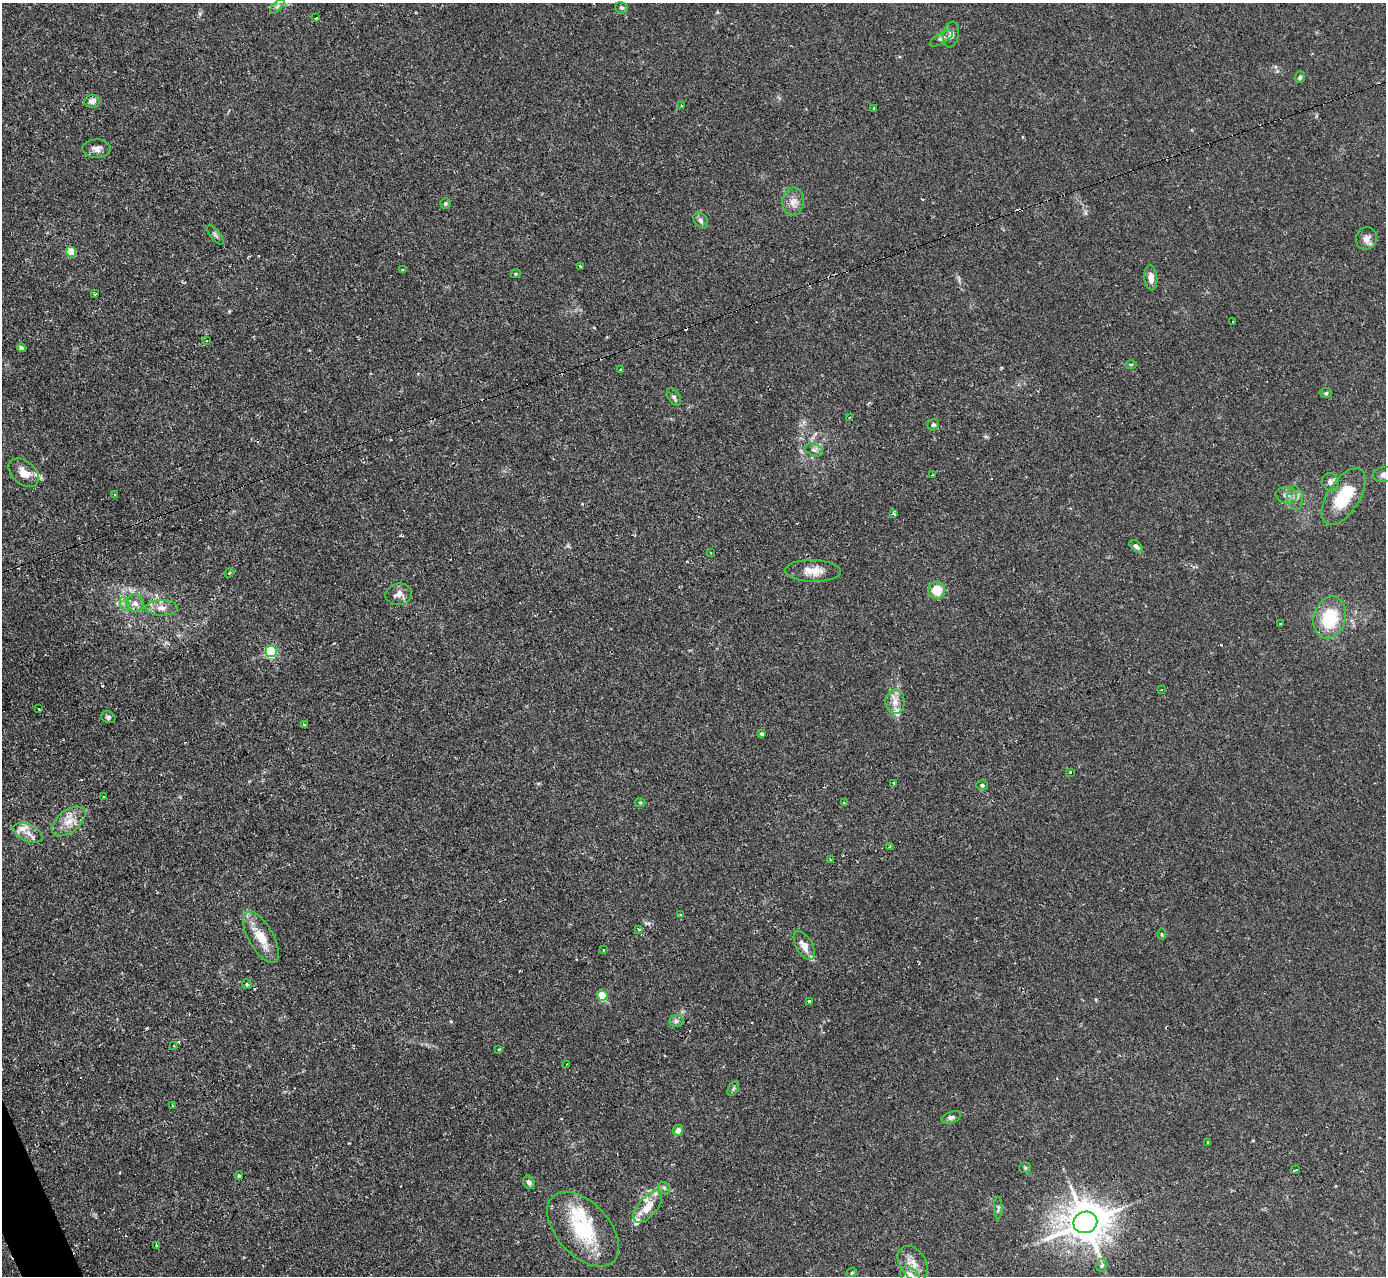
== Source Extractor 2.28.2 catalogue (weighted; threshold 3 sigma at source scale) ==
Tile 7 of 4 x 4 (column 3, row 2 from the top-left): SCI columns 2767-4150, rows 2692-3965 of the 5533 x 5515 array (HDU 1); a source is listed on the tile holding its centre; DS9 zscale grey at full resolution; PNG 1388 x 1278 px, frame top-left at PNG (2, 3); each listed source drawn as its Kron ellipse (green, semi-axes under 4 px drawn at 4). Shown black and unused: <1% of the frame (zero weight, under 2 of 3 exposures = <1% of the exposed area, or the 3 px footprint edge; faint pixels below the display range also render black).
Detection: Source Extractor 2.28.2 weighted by HDU 2 'WHT'; one run over the whole footprint, this tile lists its part. Background 0.0666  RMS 0.0051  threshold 0.0229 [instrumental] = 3 sigma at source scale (4.5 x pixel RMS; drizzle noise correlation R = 1.50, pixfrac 1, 0.05/0.05 arcsec/px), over >= 5 px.
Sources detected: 119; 13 cosmic-ray / hot-pixel residue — neither listed nor drawn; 6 inside a brighter listed object's ellipse — not listed separately; the other 100 listed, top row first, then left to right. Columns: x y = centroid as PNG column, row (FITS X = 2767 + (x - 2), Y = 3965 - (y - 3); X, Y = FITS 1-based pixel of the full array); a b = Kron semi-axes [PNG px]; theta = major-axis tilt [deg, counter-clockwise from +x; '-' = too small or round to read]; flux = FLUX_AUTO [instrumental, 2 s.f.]
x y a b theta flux
277 6 9 3 45 1
621 8 6 5 - 0.94
316 18 4 2 - 0.53
951 34 13 7 79 2.6
941 39 13 5 30 1.7
1300 77 6 5 - 1.3
92 101 8 6 8 3.2
682 105 3 2 - 0.79
874 108 3 2 - 0.48
96 149 14 9 1 3
793 202 14 11 84 4.3
445 204 5 5 - 0.77
701 220 9 6 -51 1.5
215 235 11 5 -52 1.3
1366 238 11 10 - 3.3
71 252 5 5 - 16
580 266 4 2 - 0.38
402 270 3 3 - 0.69
516 274 5 4 - 0.65
1151 278 12 6 -83 3.6
95 294 3 2 - 0.67
1233 322 3 2 - 0.4
206 341 3 3 - 0.52
21 348 4 4 - 2.3
1131 364 6 4 1 0.53
621 370 3 2 - 0.76
1326 393 6 5 - 0.78
674 397 10 5 -58 1.4
850 417 4 2 - 0.47
933 425 6 5 - 1.1
814 450 9 6 -21 1.7
24 473 17 11 -41 6.7
933 475 3 2 - 0.9
1385 475 12 7 5 3.3
1331 482 9 8 - 3
115 494 3 2 - 1.5
1286 495 10 8 -7 2.6
1344 497 32 16 57 22
1295 498 12 8 -86 2.9
893 513 3 3 - 4.5
1136 546 8 4 -42 1.6
710 553 4 2 - 0.46
813 571 28 11 -2 7.1
229 573 5 3 - 0.51
937 590 8 8 - 10
399 594 13 10 9 3.9
135 603 9 8 - 3.3
125 604 7 4 -71 1.4
162 608 16 7 -1 4.3
1330 617 21 16 74 24
1281 623 3 2 - 0.81
271 651 5 5 - 58
1161 690 3 2 - 0.4
895 702 12 9 -90 4.3
39 709 3 3 - 1.2
108 717 7 5 -20 1.2
304 724 3 2 - 1.2
761 734 4 3 - 1.4
1070 772 3 2 - 0.7
894 783 4 2 - 0.87
982 785 5 5 - 0.91
103 797 3 3 - 3.6
640 802 5 3 - 0.52
845 803 3 2 - 0.73
69 821 19 11 38 6.9
28 833 15 8 -24 4.4
890 846 3 3 - 1.2
830 859 3 2 - 0.39
681 914 4 3 - 3
638 929 3 3 - 5.2
1162 934 5 3 - 0.58
261 937 29 12 -60 10
804 946 16 8 -61 4.7
603 950 3 2 - 0.53
247 984 5 4 - 0.67
602 996 5 5 - 23
809 1001 3 3 - 1
676 1021 7 6 - 1.3
174 1045 3 2 - 0.77
499 1050 3 2 - 0.71
566 1064 3 3 - 5.9
733 1089 8 4 60 1
173 1105 3 3 - 0.54
951 1118 10 5 19 1.7
678 1130 5 5 - 3.3
1208 1142 3 3 - 0.46
1025 1168 6 5 - 0.78
1295 1170 5 2 - 1.4
239 1175 4 3 - 0.74
529 1182 7 5 -61 1.8
664 1188 6 5 - 1.1
648 1207 19 9 50 8.4
998 1208 11 4 89 1.1
1085 1222 12 10 20 1500
583 1229 44 26 -47 35
157 1245 4 3 - 0.85
913 1263 19 13 -56 5.9
1102 1265 6 5 - 1.7
852 1272 5 3 - 0.5
910 1276 11 7 -43 7.8
Isophote crosses this tile's border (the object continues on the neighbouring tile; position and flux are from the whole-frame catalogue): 2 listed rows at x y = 1385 475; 910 1276
Unlisted compact peaks at least as high as the median listed source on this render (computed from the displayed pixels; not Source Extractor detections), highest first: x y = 451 1021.